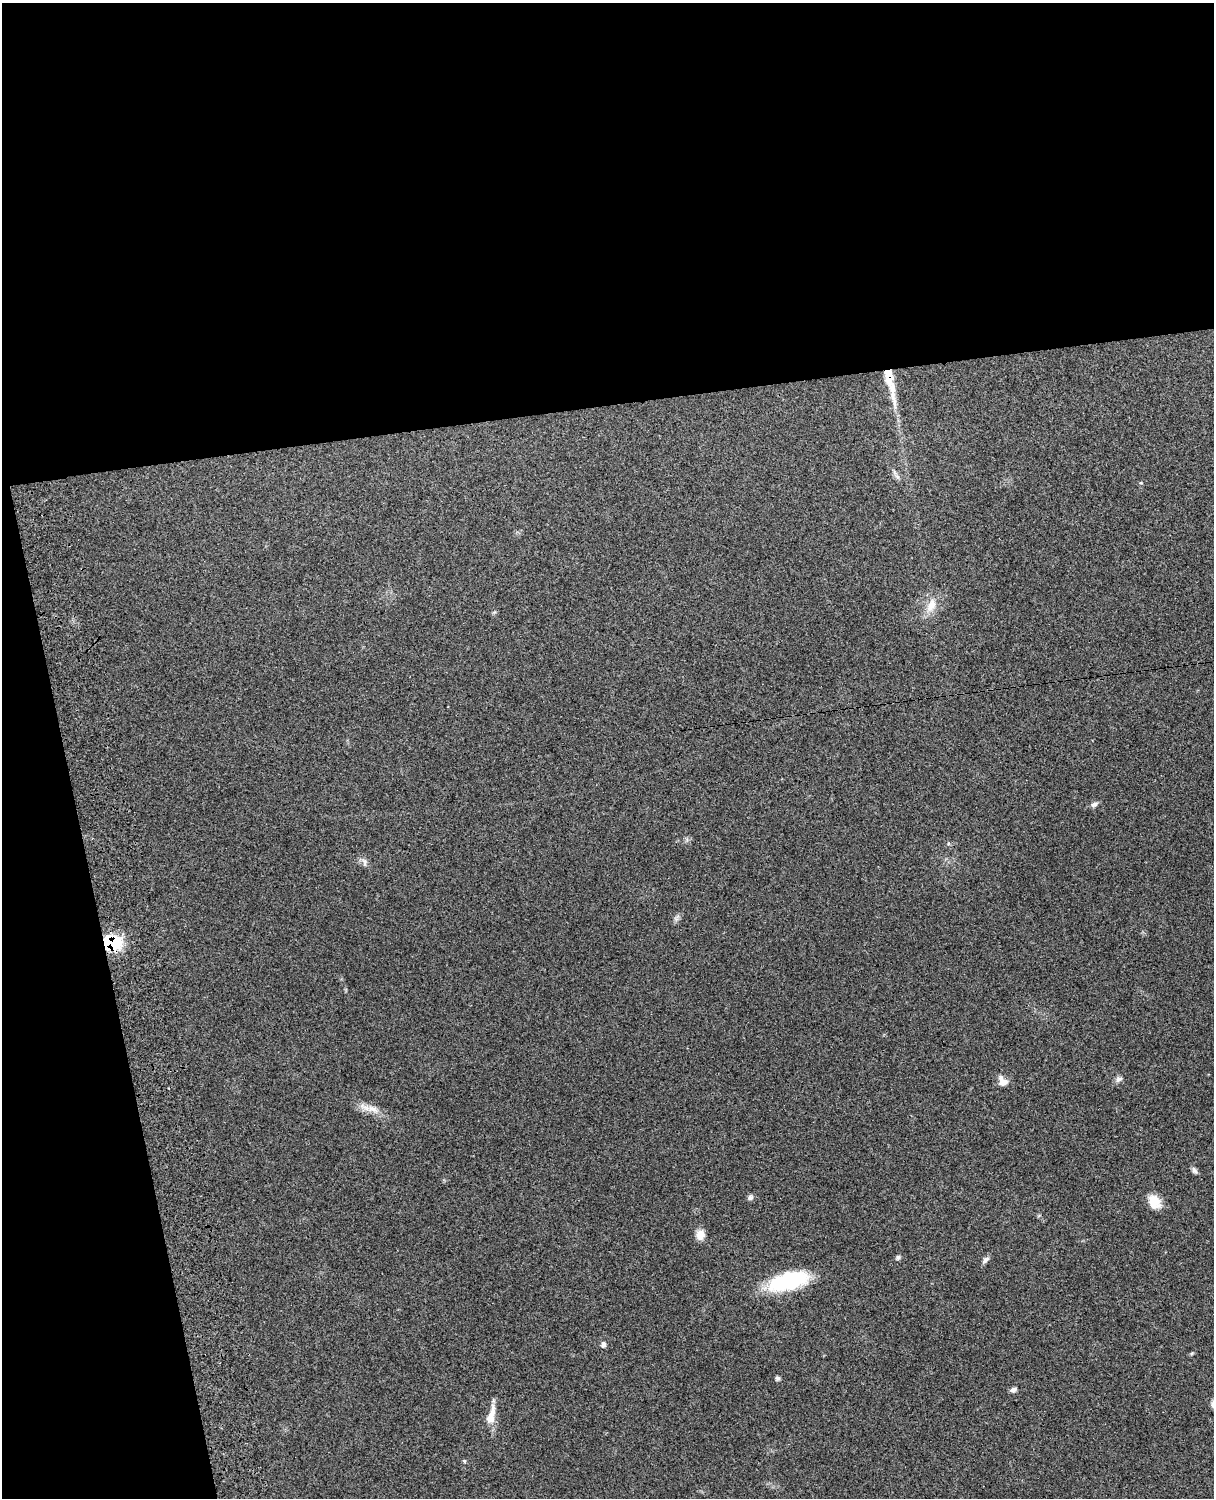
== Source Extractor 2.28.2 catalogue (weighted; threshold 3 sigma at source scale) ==
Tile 1 of 4 x 3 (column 1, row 1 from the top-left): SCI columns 121-1332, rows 3156-4651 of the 5089 x 4925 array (HDU 1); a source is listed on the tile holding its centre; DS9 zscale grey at full resolution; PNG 1216 x 1500 px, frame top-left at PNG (2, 3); no overlay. Shown black and unused: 33% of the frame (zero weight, under 3 of 4 exposures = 6% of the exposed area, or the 3 px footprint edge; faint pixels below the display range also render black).
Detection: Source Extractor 2.28.2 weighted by HDU 2 'WHT'; one run over the whole footprint, this tile lists its part. Background 0.265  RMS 0.009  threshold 0.0405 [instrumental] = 3 sigma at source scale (4.5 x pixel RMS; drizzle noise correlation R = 1.50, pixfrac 1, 0.05/0.05 arcsec/px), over >= 5 px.
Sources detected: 23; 2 inside a brighter listed object's ellipse — not listed separately; the other 21 listed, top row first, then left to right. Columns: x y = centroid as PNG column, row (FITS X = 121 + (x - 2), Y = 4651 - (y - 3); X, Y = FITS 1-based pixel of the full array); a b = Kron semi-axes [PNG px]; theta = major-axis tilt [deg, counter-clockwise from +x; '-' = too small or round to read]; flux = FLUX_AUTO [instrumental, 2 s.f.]
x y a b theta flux
889 377 26 11 -78 19
897 476 7 4 -20 1.9
931 605 21 11 65 12
1094 804 9 6 25 3
364 862 13 5 -74 2.8
111 942 15 13 -10 51
1119 1079 10 6 23 2.9
1002 1081 13 10 -59 6.9
373 1109 20 9 -17 9.4
1194 1170 9 6 -58 2.5
750 1197 8 6 19 2.5
1154 1202 17 13 -61 13
700 1235 11 9 74 8.5
898 1257 7 5 59 1.8
985 1260 11 6 42 3
788 1281 45 17 14 70
603 1344 8 6 72 2.7
777 1378 6 5 - 1.8
1013 1390 8 6 18 2.6
492 1412 25 8 87 9.4
464 1461 5 4 - 1.1
Overlapping masked pixels (flux is a lower limit): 2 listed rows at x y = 889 377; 111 942